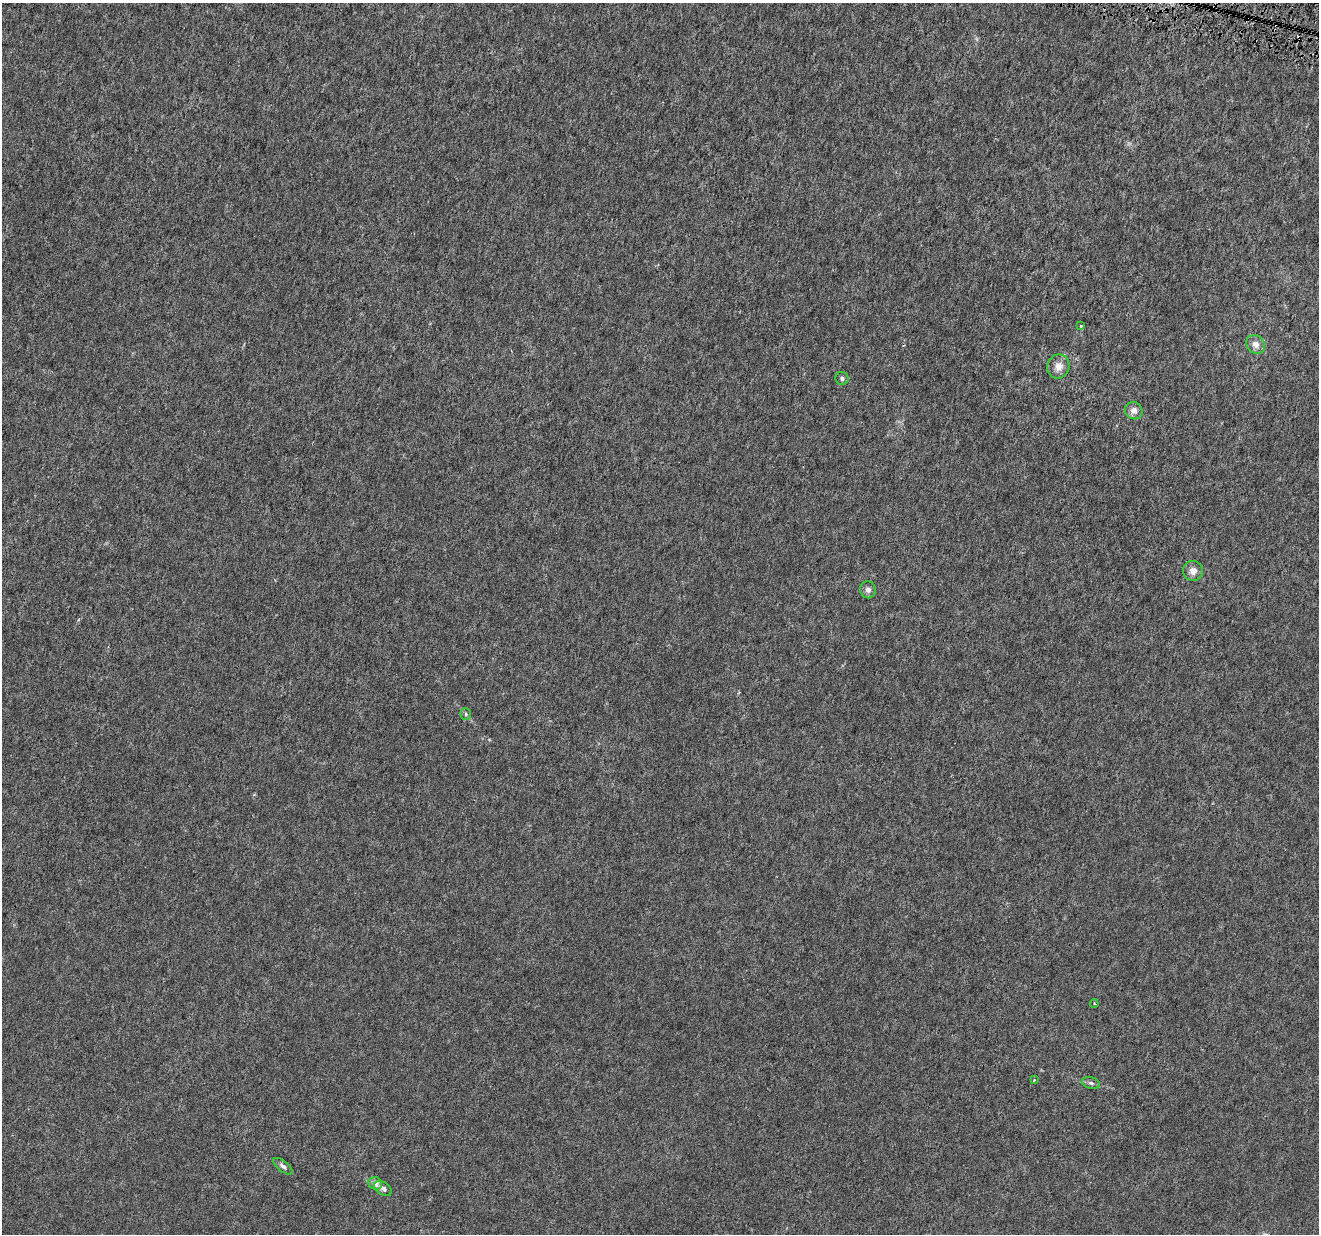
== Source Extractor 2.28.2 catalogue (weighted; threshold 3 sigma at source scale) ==
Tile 10 of 4 x 4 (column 2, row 3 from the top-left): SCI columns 1329-2645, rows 1526-2757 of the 5282 x 5454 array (HDU 1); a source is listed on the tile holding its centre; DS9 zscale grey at full resolution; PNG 1321 x 1236 px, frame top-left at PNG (2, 3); each listed source drawn as its Kron ellipse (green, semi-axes under 4 px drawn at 4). Shown black and unused: <1% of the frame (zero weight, under 4 of 8 exposures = <1% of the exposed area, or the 3 px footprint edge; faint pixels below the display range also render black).
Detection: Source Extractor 2.28.2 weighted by HDU 2 'WHT'; one run over the whole footprint, this tile lists its part. Background 3.03e-04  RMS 8.1e-04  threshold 0.00332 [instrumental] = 3 sigma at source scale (4.09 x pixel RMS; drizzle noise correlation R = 1.36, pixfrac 0.8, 0.0396/0.0396 arcsec/px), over >= 5 px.
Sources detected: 17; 2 too faint to see at this stretch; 1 cosmic-ray / hot-pixel residue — neither listed nor drawn; the other 14 listed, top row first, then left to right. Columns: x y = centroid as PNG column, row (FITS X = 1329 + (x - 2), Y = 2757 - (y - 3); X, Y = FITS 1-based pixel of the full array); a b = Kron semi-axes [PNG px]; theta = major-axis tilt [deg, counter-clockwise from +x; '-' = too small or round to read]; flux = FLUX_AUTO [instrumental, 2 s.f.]
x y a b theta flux
1081 326 4 4 - 0.098
1256 344 10 8 -47 0.54
1058 366 12 11 - 0.7
842 378 6 6 - 0.19
1134 411 9 8 - 0.45
1193 571 10 9 - 0.5
868 590 8 8 - 0.33
466 714 6 5 - 0.12
1094 1004 4 3 - 0.091
1034 1080 3 3 - 0.054
1091 1083 9 5 -15 0.21
283 1166 11 5 -38 0.23
375 1183 7 6 - 0.45
383 1188 10 6 -35 0.32